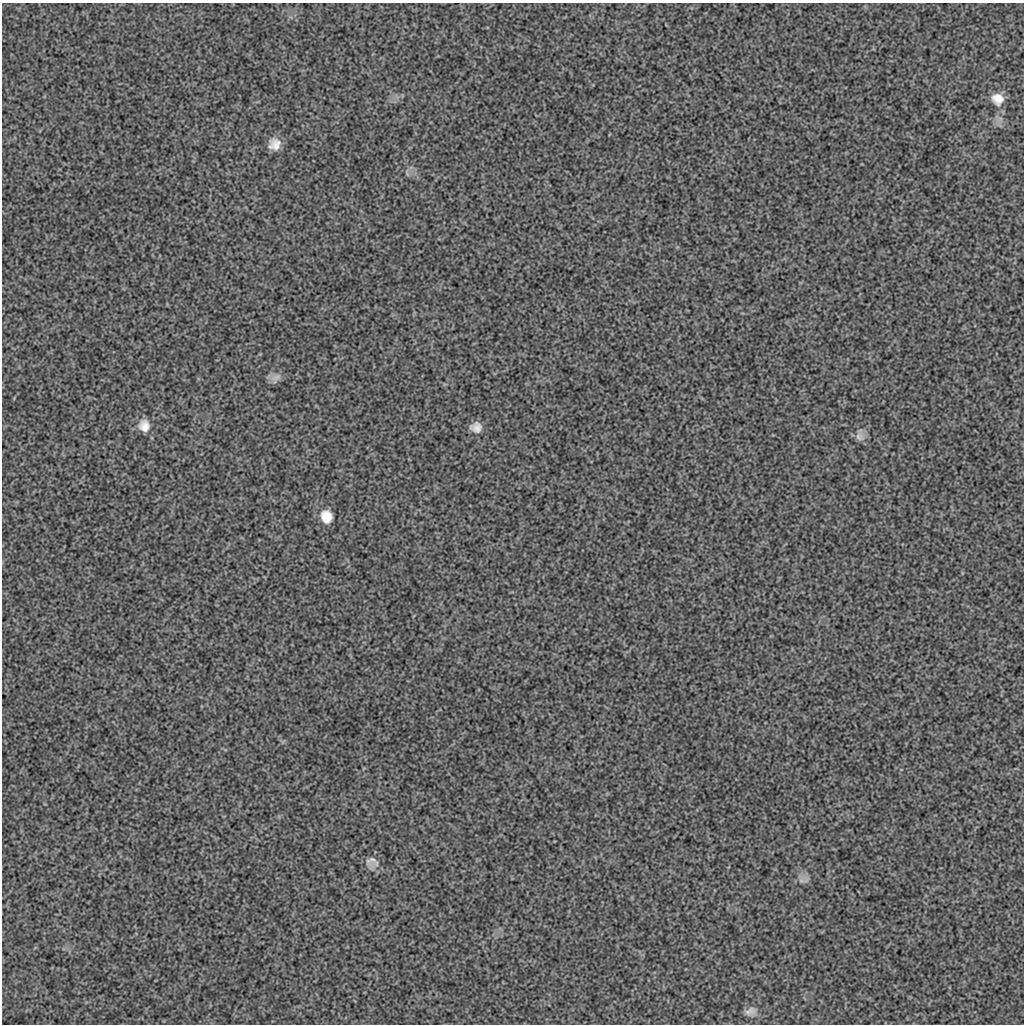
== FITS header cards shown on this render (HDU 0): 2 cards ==
NAXIS1  =                 1022 / length of data axis 1
NAXIS2  =                 1022 / length of data axis 2

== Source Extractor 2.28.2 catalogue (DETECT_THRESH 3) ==
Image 1022 x 1022 px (HDU 0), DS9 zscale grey, 1 PNG px = 1 image px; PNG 1026 x 1026 px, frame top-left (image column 1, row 1022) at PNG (2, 3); no overlay
Background 150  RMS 3.2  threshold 9.68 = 3 sigma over >= 5 px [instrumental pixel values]
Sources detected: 10; all 10 listed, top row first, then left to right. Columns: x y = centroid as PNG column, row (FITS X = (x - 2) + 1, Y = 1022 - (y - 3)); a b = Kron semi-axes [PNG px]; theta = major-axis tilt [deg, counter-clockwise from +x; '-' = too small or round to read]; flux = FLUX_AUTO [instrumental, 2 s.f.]
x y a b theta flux
998 99 12 11 - 2200
275 144 10 9 - 2000
407 173 11 3 -80 460
276 377 17 8 31 1600
144 426 20 18 -78 4100
476 427 18 15 -1 2700
859 437 11 7 -55 880
326 517 11 9 -71 2600
372 861 18 9 -22 1100
750 1011 14 8 28 1100